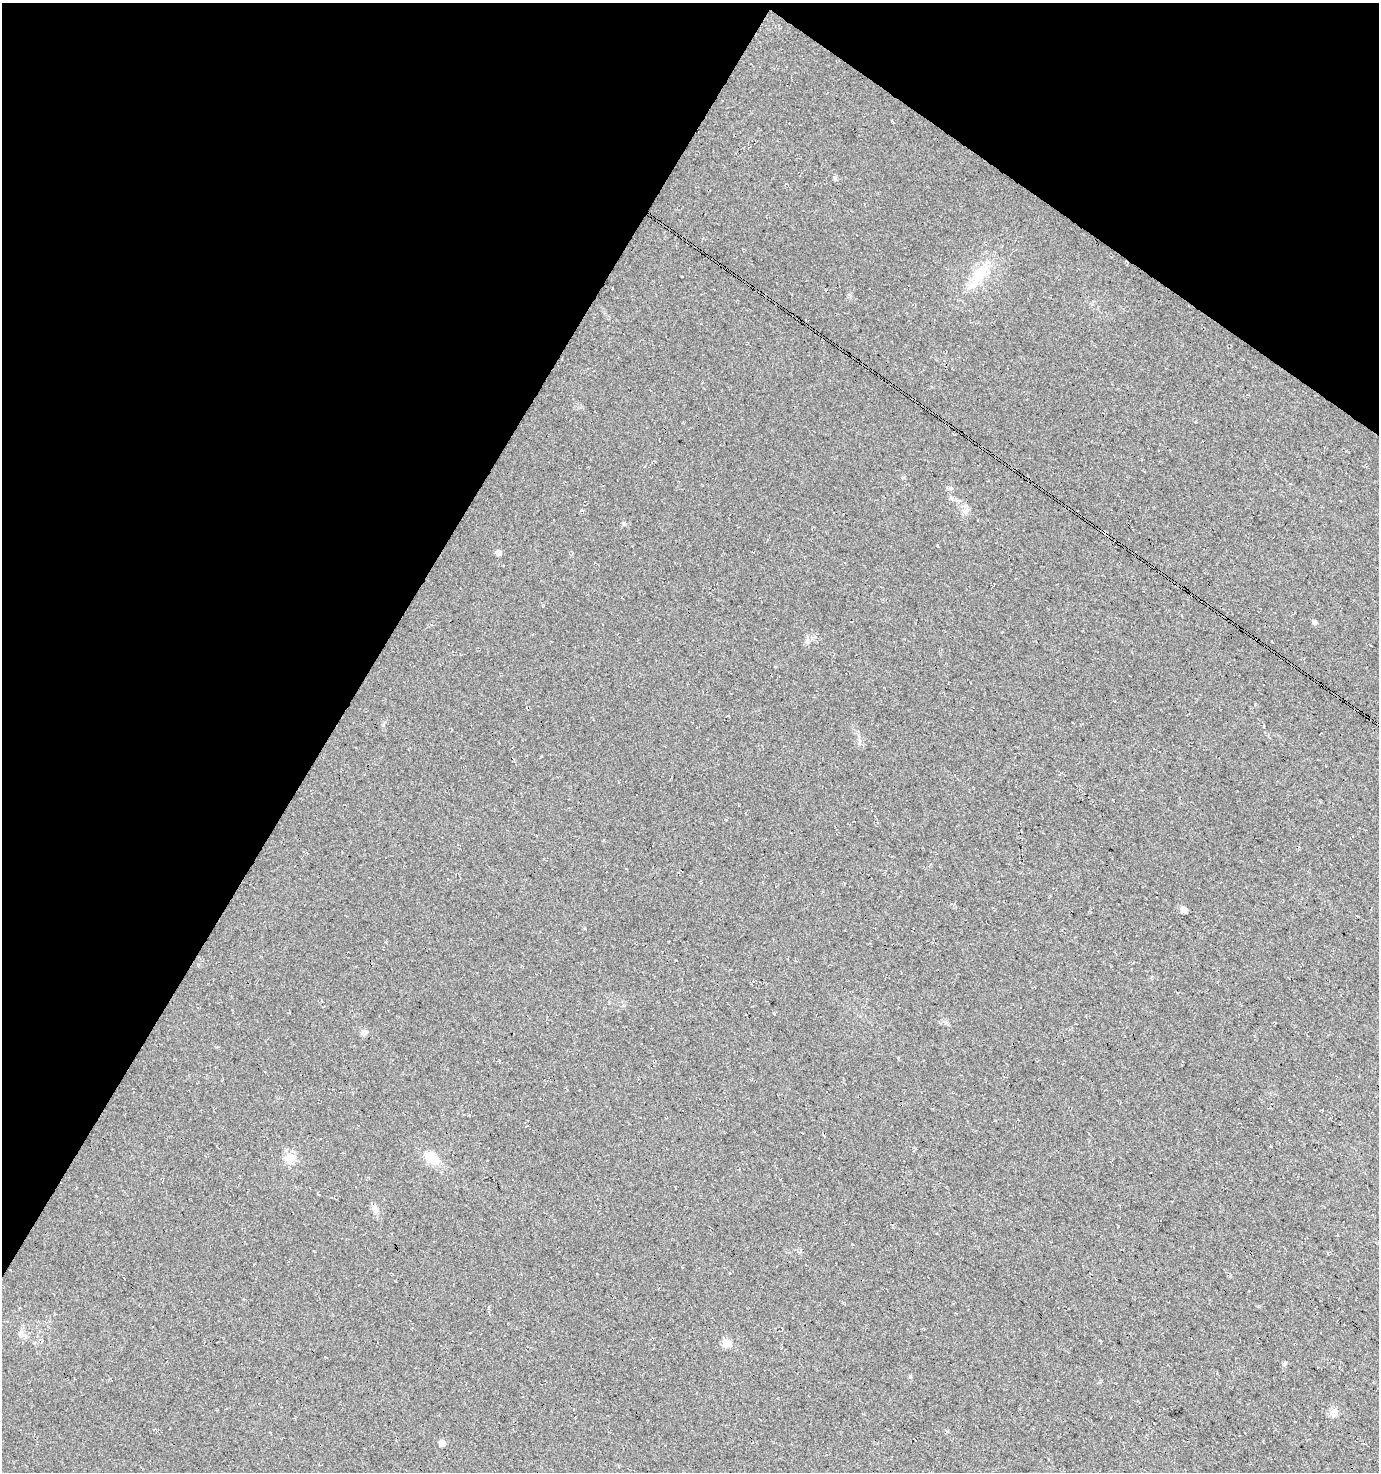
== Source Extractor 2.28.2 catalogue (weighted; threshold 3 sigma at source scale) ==
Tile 2 of 4 x 4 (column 2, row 1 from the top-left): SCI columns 1567-2943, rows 4417-5886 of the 5954 x 5886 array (HDU 1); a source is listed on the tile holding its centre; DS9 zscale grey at full resolution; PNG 1381 x 1474 px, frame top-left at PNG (2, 3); no overlay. Shown black and unused: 31% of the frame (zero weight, under 3 of 4 exposures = <1% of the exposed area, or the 3 px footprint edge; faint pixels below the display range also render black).
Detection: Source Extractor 2.28.2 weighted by HDU 2 'WHT'; one run over the whole footprint, this tile lists its part. Background 0.0246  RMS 0.0088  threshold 0.0396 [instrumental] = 3 sigma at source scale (4.5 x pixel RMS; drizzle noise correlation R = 1.50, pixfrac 1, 0.0396/0.0396 arcsec/px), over >= 5 px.
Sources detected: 16; all 16 listed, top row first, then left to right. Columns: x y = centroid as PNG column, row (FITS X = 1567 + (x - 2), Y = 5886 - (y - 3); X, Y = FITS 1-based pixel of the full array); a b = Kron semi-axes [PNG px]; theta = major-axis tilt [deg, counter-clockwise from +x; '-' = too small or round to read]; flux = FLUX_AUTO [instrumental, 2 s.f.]
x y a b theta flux
835 178 7 4 -46 1.4
979 273 28 14 46 24
951 488 6 4 -18 1.3
624 524 5 5 - 1.2
498 553 5 4 - 5.9
1314 622 5 4 - 2.7
1264 726 4 2 - 0.79
1183 910 5 4 - 9
366 1032 6 6 - 2.1
290 1158 13 11 86 9.7
431 1158 19 11 -38 16
374 1207 7 4 70 2
727 1343 5 5 - 25
1284 1364 8 4 55 1.3
1332 1412 10 9 - 4.3
442 1443 5 5 - 8
Unlisted compact peaks at least as high as the median listed source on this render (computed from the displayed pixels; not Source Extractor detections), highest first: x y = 910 1377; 965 511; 937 545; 807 641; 581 510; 383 725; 774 1013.